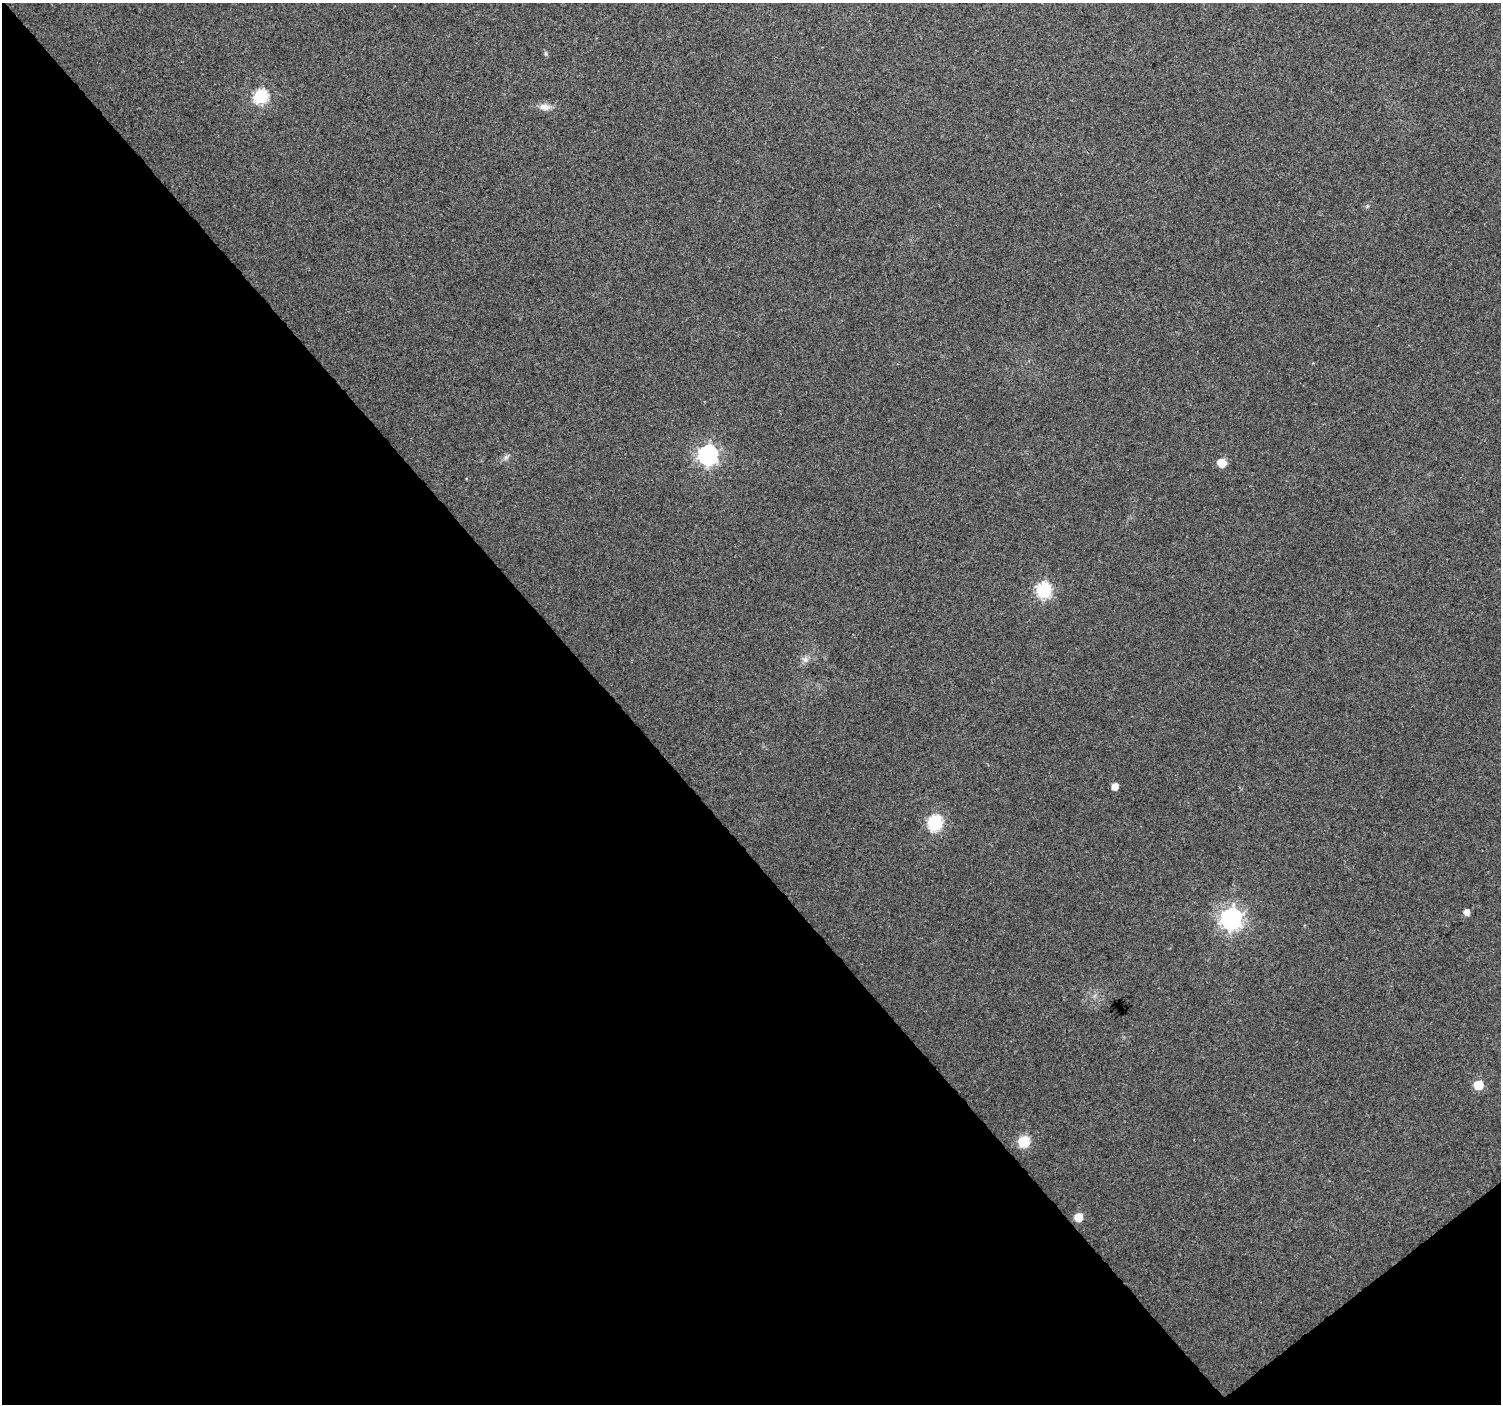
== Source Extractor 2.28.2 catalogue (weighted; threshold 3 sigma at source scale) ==
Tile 14 of 4 x 4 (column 2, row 4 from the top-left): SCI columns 1508-3006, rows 147-1548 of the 6010 x 5964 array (HDU 1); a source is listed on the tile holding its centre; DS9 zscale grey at full resolution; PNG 1503 x 1406 px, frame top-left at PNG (2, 3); no overlay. Shown black and unused: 43% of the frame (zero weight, under 3 of 4 exposures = <1% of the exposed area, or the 3 px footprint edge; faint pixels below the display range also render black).
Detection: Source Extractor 2.28.2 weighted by HDU 2 'WHT'; one run over the whole footprint, this tile lists its part. Background 0.037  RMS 0.004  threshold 0.0179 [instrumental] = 3 sigma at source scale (4.5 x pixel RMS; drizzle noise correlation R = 1.50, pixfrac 1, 0.0396/0.0396 arcsec/px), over >= 5 px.
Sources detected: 14; all 14 listed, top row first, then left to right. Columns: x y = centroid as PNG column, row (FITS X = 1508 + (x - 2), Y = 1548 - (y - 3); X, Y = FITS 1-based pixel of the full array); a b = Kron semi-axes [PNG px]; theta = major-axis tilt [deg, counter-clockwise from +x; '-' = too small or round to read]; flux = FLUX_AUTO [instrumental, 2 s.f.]
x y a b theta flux
260 96 7 7 - 65
545 107 13 8 1 3.1
708 455 8 8 - 170
506 457 8 6 73 1.2
1222 463 6 6 - 7.5
1044 590 7 7 - 76
805 659 10 8 -19 1.8
1115 787 6 5 - 3.4
935 823 7 7 - 66
1467 912 6 5 - 2.5
1231 918 8 8 - 240
1478 1085 6 6 - 11
1024 1142 7 6 - 29
1078 1217 6 6 - 7.7